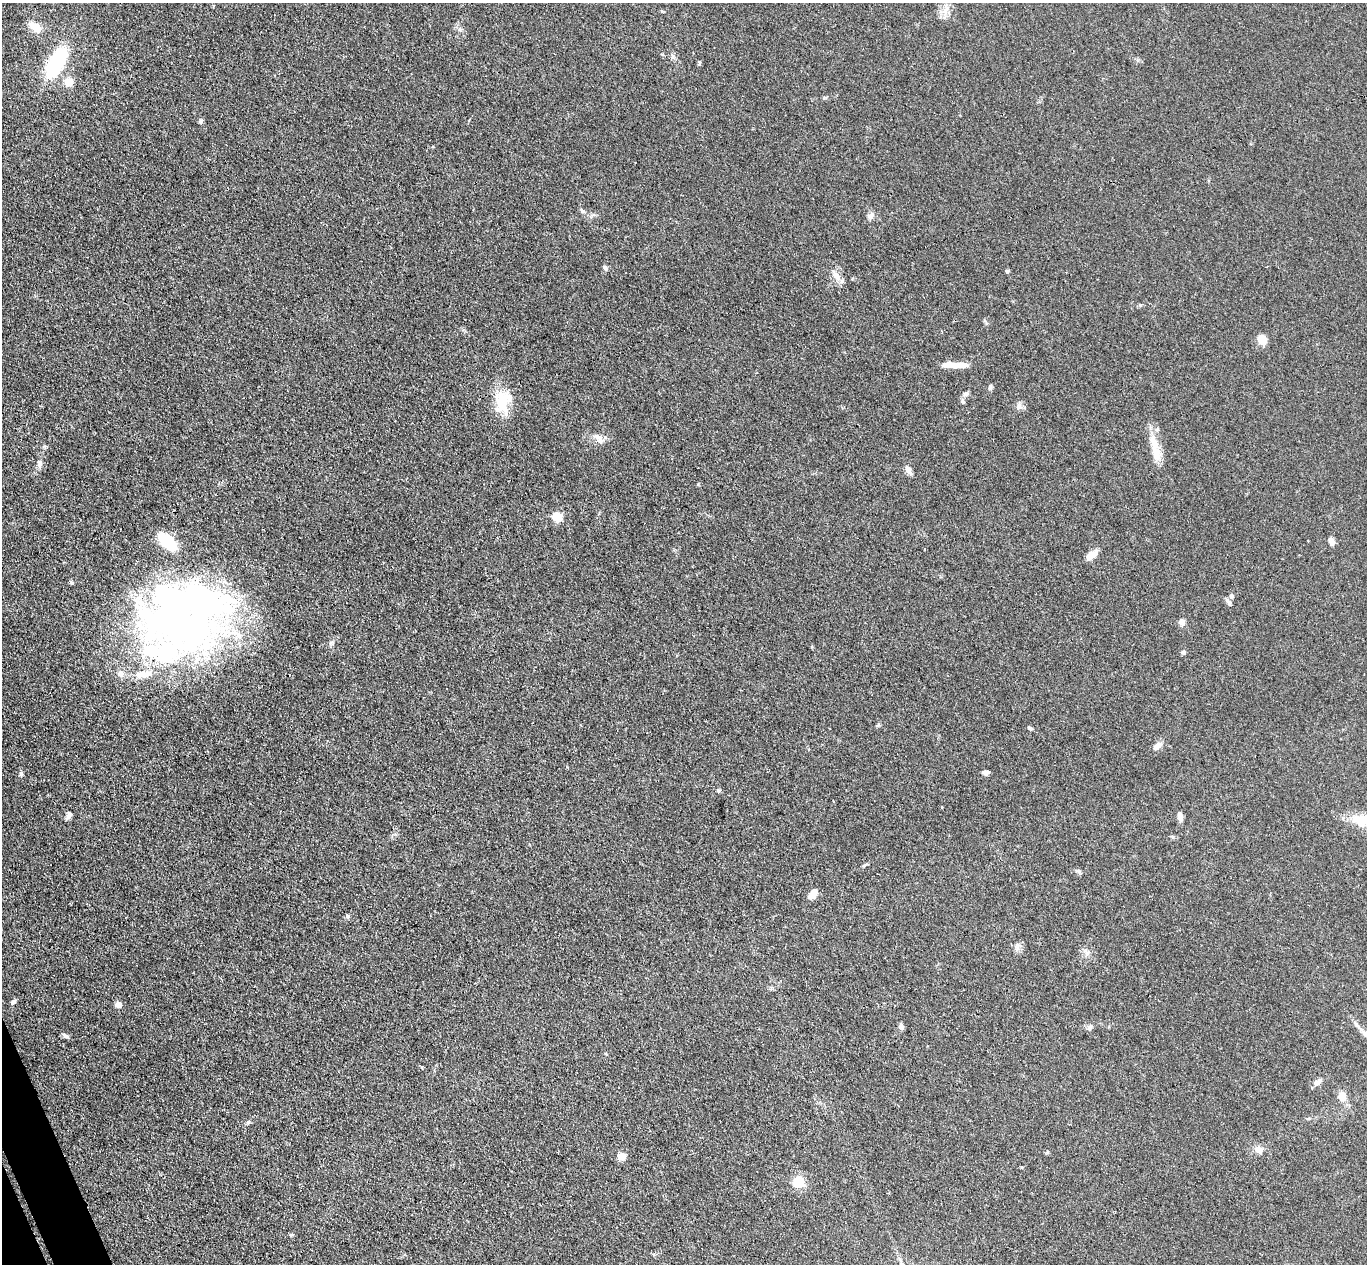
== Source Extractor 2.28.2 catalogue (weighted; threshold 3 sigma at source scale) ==
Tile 7 of 4 x 4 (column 3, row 2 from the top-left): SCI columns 2785-4149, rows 2700-3961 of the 5571 x 5525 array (HDU 1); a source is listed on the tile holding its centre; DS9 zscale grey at full resolution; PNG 1369 x 1266 px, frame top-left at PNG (2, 3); no overlay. Shown black and unused: <1% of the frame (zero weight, under 3 of 4 exposures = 5% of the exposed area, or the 3 px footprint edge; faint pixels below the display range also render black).
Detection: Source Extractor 2.28.2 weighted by HDU 2 'WHT'; one run over the whole footprint, this tile lists its part. Background 0.0885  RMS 0.0071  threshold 0.0318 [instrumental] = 3 sigma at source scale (4.5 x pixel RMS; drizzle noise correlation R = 1.50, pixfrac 1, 0.05/0.05 arcsec/px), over >= 5 px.
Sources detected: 65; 2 inside a brighter object's white glare — not listed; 6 inside a brighter listed object's ellipse — not listed separately; the other 57 listed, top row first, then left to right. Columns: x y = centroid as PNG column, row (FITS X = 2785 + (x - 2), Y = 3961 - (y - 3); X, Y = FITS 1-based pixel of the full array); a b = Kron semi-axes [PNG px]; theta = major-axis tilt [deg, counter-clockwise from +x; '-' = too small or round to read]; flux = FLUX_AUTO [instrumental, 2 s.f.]
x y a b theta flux
35 27 16 9 -40 9.6
673 56 7 4 90 1.5
56 62 25 11 61 74
69 81 13 11 15 7.2
201 120 6 4 19 1.1
583 211 9 5 -42 1.7
871 216 10 6 79 2.4
605 268 8 5 -44 1.5
1007 271 5 4 - 0.92
836 276 16 7 -54 5
1262 339 9 8 - 9.7
955 365 31 6 0 11
990 387 7 5 84 1.6
966 394 8 6 30 2.1
963 402 7 6 - 1.5
502 405 32 18 -70 21
1019 406 11 7 66 2.8
598 436 13 7 -23 3.9
1155 448 43 9 -76 14
39 463 10 7 85 2.7
908 469 11 6 -64 3.8
557 517 5 5 - 31
1331 541 9 6 -72 3.6
167 542 18 9 -45 38
925 549 3 2 - 0.61
1092 555 13 7 37 7.2
71 582 7 4 -36 1
1231 596 7 6 - 1.7
1228 602 10 5 -54 1.9
182 621 104 67 -24 370
1182 622 7 6 - 3.7
1183 652 6 5 - 1.2
121 674 10 8 -89 3.2
1030 728 6 4 -13 1.2
1157 746 13 7 37 4.2
985 773 9 5 -9 2
21 774 6 5 - 1.3
718 790 6 4 -44 0.95
69 815 11 6 63 2.3
1180 816 10 5 -83 3.6
1365 820 37 15 -8 22
812 896 14 7 30 4.1
348 916 6 4 -69 1.1
13 1002 7 5 41 1.6
118 1004 6 5 - 6.3
1356 1024 11 4 -50 2.4
901 1026 7 6 - 2.1
1090 1027 8 6 41 2.3
1365 1034 13 7 -39 4
65 1036 11 4 -31 1.7
1317 1082 11 7 35 3.1
1342 1096 10 8 -82 6.9
248 1123 7 5 30 1.2
1259 1149 10 8 -23 4.9
621 1156 5 5 - 13
798 1182 8 8 - 20
292 1235 6 4 0 0.92
Isophote crosses this tile's border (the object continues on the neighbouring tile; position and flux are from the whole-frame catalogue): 2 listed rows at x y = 1365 820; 1365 1034
Unlisted compact peaks at least as high as the median listed source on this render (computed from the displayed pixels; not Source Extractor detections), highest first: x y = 1140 305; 698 484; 331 643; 824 98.